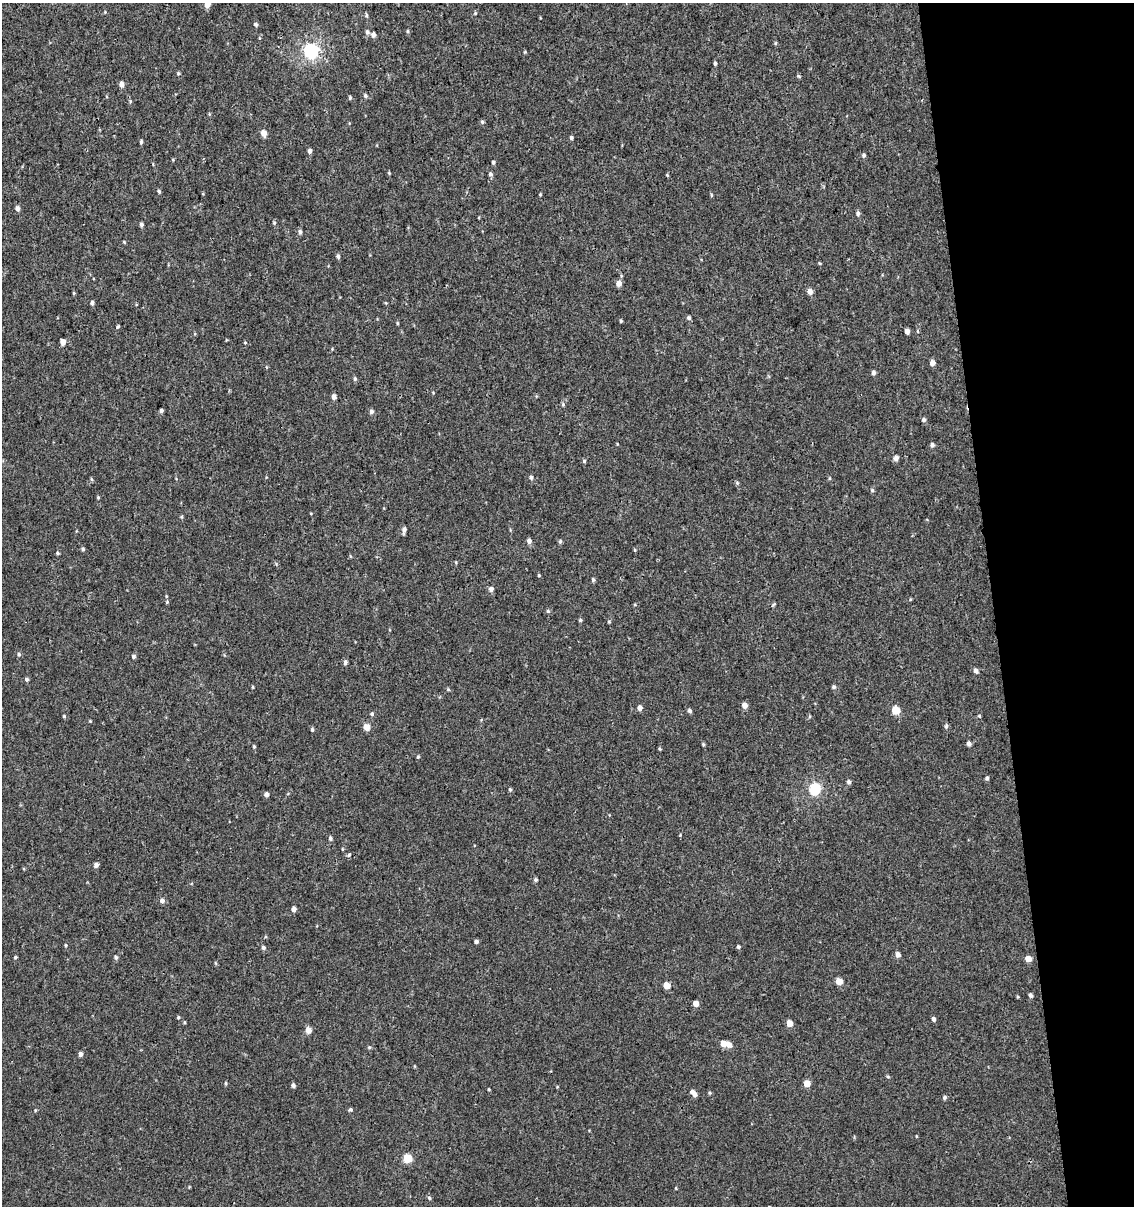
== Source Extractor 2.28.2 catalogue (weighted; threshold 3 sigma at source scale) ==
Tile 12 of 4 x 4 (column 4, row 3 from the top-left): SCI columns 3477-4608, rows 1252-2455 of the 4644 x 4910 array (HDU 1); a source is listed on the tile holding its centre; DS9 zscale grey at full resolution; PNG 1136 x 1208 px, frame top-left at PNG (2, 3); no overlay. Shown black and unused: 12% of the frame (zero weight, under 3 of 4 exposures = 4% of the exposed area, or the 3 px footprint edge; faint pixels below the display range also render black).
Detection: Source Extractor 2.28.2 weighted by HDU 2 'WHT'; one run over the whole footprint, this tile lists its part. Background 5.43e-06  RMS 0.0026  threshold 0.0117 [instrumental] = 3 sigma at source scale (4.5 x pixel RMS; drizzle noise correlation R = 1.50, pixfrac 1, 0.0396/0.0396 arcsec/px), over >= 5 px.
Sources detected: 137; all 137 listed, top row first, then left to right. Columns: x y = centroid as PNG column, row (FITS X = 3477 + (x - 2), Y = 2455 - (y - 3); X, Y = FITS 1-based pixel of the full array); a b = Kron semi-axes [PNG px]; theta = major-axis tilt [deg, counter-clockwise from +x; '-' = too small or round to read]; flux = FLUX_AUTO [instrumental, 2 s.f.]
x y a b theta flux
207 4 5 5 - 2.1
105 12 4 4 - 0.21
475 13 4 4 - 0.27
366 15 6 4 -72 0.31
256 24 5 4 - 0.44
408 31 6 3 -89 0.27
367 32 6 5 - 0.53
373 35 6 5 - 0.9
310 51 6 6 - 46
715 63 5 3 - 0.46
178 73 4 4 - 0.3
798 76 5 4 - 0.31
121 84 6 5 - 1.1
365 96 5 5 - 0.51
350 98 5 4 - 0.31
482 122 5 4 - 0.38
263 133 6 5 - 1.9
571 137 4 4 - 0.43
141 142 5 4 - 0.36
310 151 5 4 - 0.69
864 155 5 5 - 0.47
493 162 4 4 - 0.44
389 173 4 3 - 0.23
490 174 5 5 - 0.55
667 175 4 3 - 0.23
159 191 5 4 - 0.39
540 194 4 3 - 0.2
711 195 6 4 -89 0.28
17 208 5 4 - 0.98
858 213 6 5 - 0.55
274 223 5 4 - 0.28
141 224 4 4 - 0.63
300 232 5 5 - 0.64
124 242 4 4 - 0.22
338 256 5 4 - 0.56
819 263 4 3 - 0.24
619 283 5 5 - 1.8
810 291 6 5 - 1.4
92 303 5 4 - 0.53
386 303 5 3 - 0.22
689 318 5 5 - 0.5
621 321 4 3 - 0.28
397 323 5 3 - 0.23
118 327 4 3 - 0.3
907 331 4 4 - 1.4
63 342 5 4 - 2
932 363 5 5 - 1.3
873 373 5 4 - 0.65
355 379 6 4 -77 0.47
334 397 5 5 - 1
563 404 6 5 - 0.36
161 410 4 3 - 0.52
371 412 5 5 - 0.66
924 420 5 5 - 0.56
932 445 5 5 - 0.63
896 458 5 5 - 1.1
584 461 5 4 - 0.32
531 477 5 5 - 0.51
91 479 6 3 -70 0.28
737 483 5 5 - 0.33
872 490 5 4 - 0.35
98 497 4 4 - 0.27
404 530 7 5 78 0.86
529 541 5 5 - 1
560 541 6 4 69 0.39
83 549 4 4 - 0.35
635 550 5 3 - 0.24
57 553 5 4 - 0.31
539 575 4 3 - 0.25
593 580 5 4 - 0.45
491 589 5 5 - 0.97
167 602 4 4 - 0.26
548 611 5 5 - 0.41
580 620 4 4 - 0.33
609 622 5 3 - 0.22
19 654 5 4 - 0.39
133 657 5 5 - 0.47
345 662 6 5 - 0.62
976 671 5 4 - 0.97
27 679 5 4 - 0.45
834 687 5 5 - 0.49
744 705 5 5 - 1.8
640 708 5 5 - 1.2
896 710 5 5 - 7.1
689 711 5 5 - 0.58
372 714 5 5 - 0.41
64 716 4 4 - 0.28
979 716 4 4 - 0.24
90 721 3 3 - 0.2
946 726 6 4 81 0.54
366 727 5 5 - 3.3
312 730 5 4 - 0.36
703 744 4 4 - 0.29
969 744 5 4 - 0.91
254 746 4 3 - 0.31
418 757 4 4 - 0.27
987 778 4 4 - 0.48
849 782 5 4 - 0.62
510 789 5 4 - 0.38
815 789 6 5 - 27
266 794 4 4 - 0.82
330 838 5 4 - 0.5
342 849 5 3 - 0.22
349 855 5 4 - 0.39
96 865 5 4 - 0.96
535 880 5 5 - 0.42
162 900 6 5 - 0.86
294 909 5 4 - 1
476 942 4 4 - 0.6
66 945 4 4 - 0.27
738 947 4 4 - 0.39
263 948 5 5 - 0.51
898 955 5 4 - 1.3
15 957 4 4 - 0.31
116 957 5 5 - 0.53
1028 959 5 5 - 2.4
839 981 5 5 - 3.3
667 985 5 5 - 3.2
1030 995 5 4 - 0.59
696 1003 5 4 - 1.9
178 1017 4 3 - 0.27
933 1019 5 4 - 0.68
789 1023 5 4 - 2.6
308 1030 5 5 - 2.2
723 1043 5 5 - 3
729 1045 6 5 - 1.5
369 1047 5 4 - 0.28
80 1054 5 4 - 0.95
226 1083 6 3 -90 0.32
807 1083 5 5 - 3
293 1085 5 4 - 0.61
694 1093 9 5 -44 1.5
710 1093 4 4 - 0.31
944 1097 5 5 - 0.43
350 1110 4 4 - 0.43
407 1158 5 5 - 9.2
429 1198 5 4 - 0.39
Isophote crosses this tile's border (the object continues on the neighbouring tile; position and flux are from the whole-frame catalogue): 1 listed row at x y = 207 4